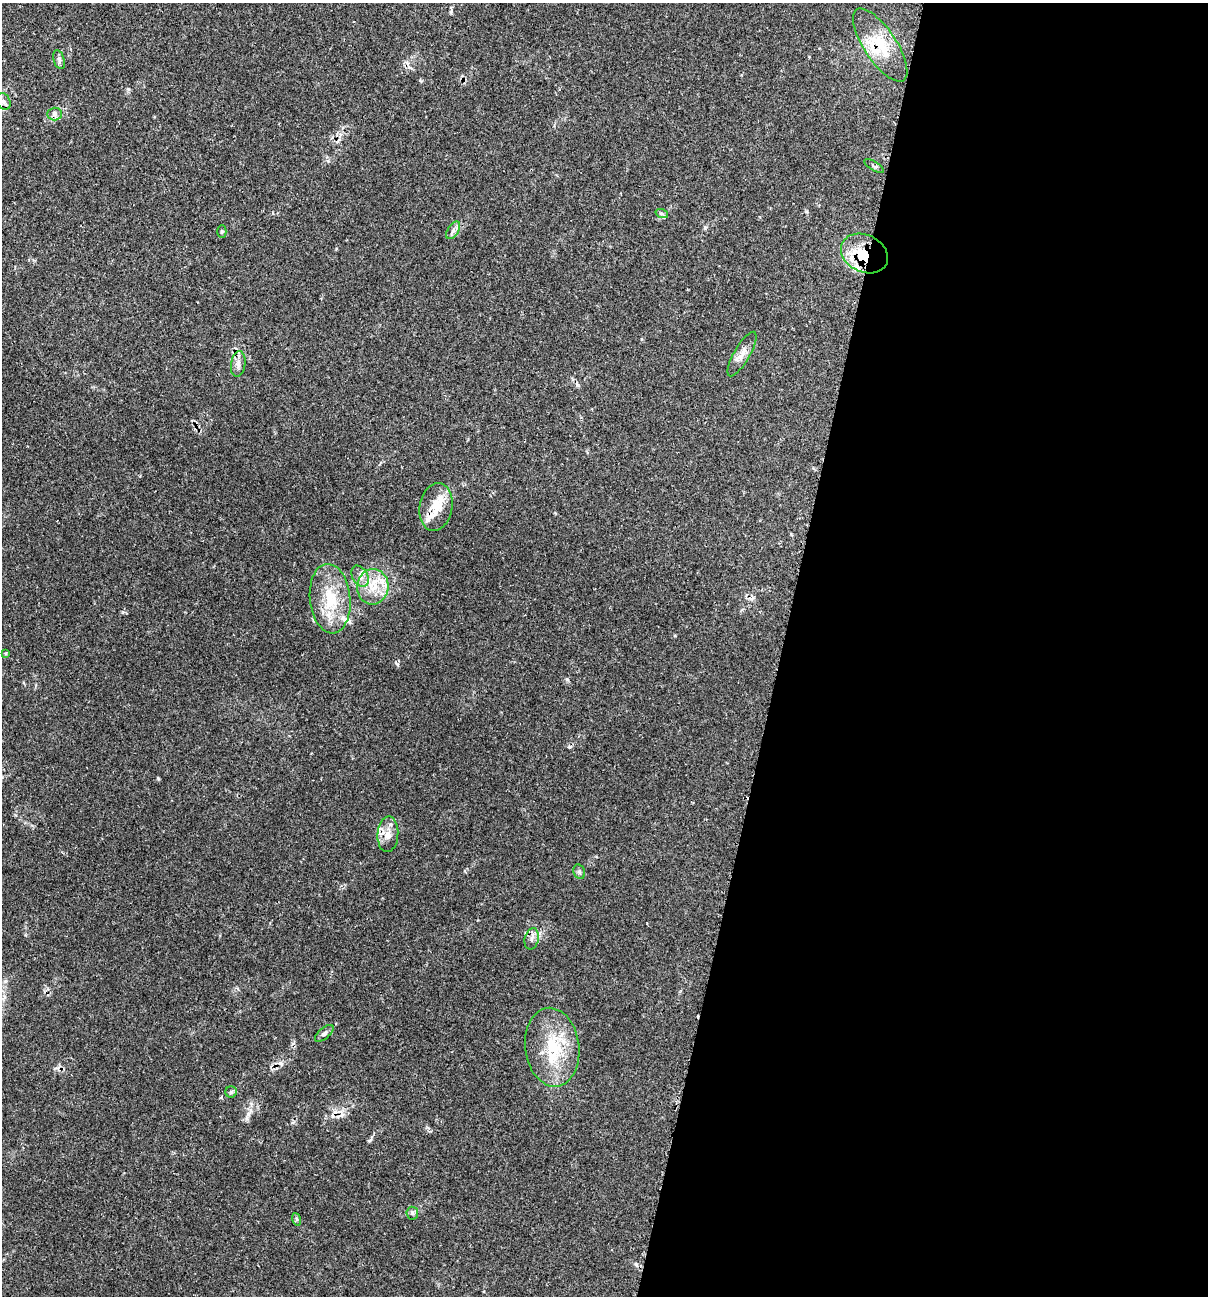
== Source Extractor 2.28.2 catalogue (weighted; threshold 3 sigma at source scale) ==
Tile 12 of 4 x 4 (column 4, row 3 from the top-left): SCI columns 3889-5094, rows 1337-2630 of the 5431 x 5468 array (HDU 1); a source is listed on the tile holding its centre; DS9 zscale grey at full resolution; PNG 1210 x 1298 px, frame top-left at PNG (2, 3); each listed source drawn as its Kron ellipse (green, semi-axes under 4 px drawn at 4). Shown black and unused: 35% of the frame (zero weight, under 2 of 3 exposures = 3% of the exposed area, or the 3 px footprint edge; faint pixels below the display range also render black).
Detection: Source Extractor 2.28.2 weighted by HDU 2 'WHT'; one run over the whole footprint, this tile lists its part. Background 0.0817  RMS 0.0039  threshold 0.0176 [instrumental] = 3 sigma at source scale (4.5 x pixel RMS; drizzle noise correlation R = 1.50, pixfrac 1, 0.05/0.05 arcsec/px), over >= 5 px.
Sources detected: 37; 1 inside a brighter object's white glare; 7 cosmic-ray / hot-pixel residue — neither listed nor drawn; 5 inside a brighter listed object's ellipse — not listed separately; the other 24 listed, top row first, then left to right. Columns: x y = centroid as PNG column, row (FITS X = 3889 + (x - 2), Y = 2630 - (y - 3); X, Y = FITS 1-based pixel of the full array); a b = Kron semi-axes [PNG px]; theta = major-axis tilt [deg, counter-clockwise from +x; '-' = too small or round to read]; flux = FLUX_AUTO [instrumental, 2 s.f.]
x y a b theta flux
880 45 42 16 -56 14
59 60 10 5 -73 1.1
3 101 8 7 - 1.9
55 114 7 6 - 1.2
874 166 11 4 -30 0.85
662 214 6 4 -19 0.66
453 230 10 5 57 1.3
222 231 6 4 90 0.53
864 253 24 18 -26 12
742 354 25 8 60 3.4
238 364 13 7 82 2.1
436 507 24 16 80 7.2
360 576 11 7 -59 2.3
373 587 17 16 - 8.7
330 599 35 20 -84 15
6 653 3 3 - 0.59
388 834 18 10 86 3.9
579 872 7 5 -69 0.78
532 939 11 7 76 1.6
324 1033 11 5 41 1.1
552 1047 40 27 -82 21
231 1092 6 5 - 0.72
412 1213 6 5 - 0.81
296 1219 6 4 -70 0.54
Overlapping masked pixels (flux is a lower limit): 4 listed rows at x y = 880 45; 864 253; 436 507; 388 834
Unlisted compact peaks at least as high as the median listed source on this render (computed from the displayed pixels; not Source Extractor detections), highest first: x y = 397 664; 158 778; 567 679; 705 228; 128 89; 248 1114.